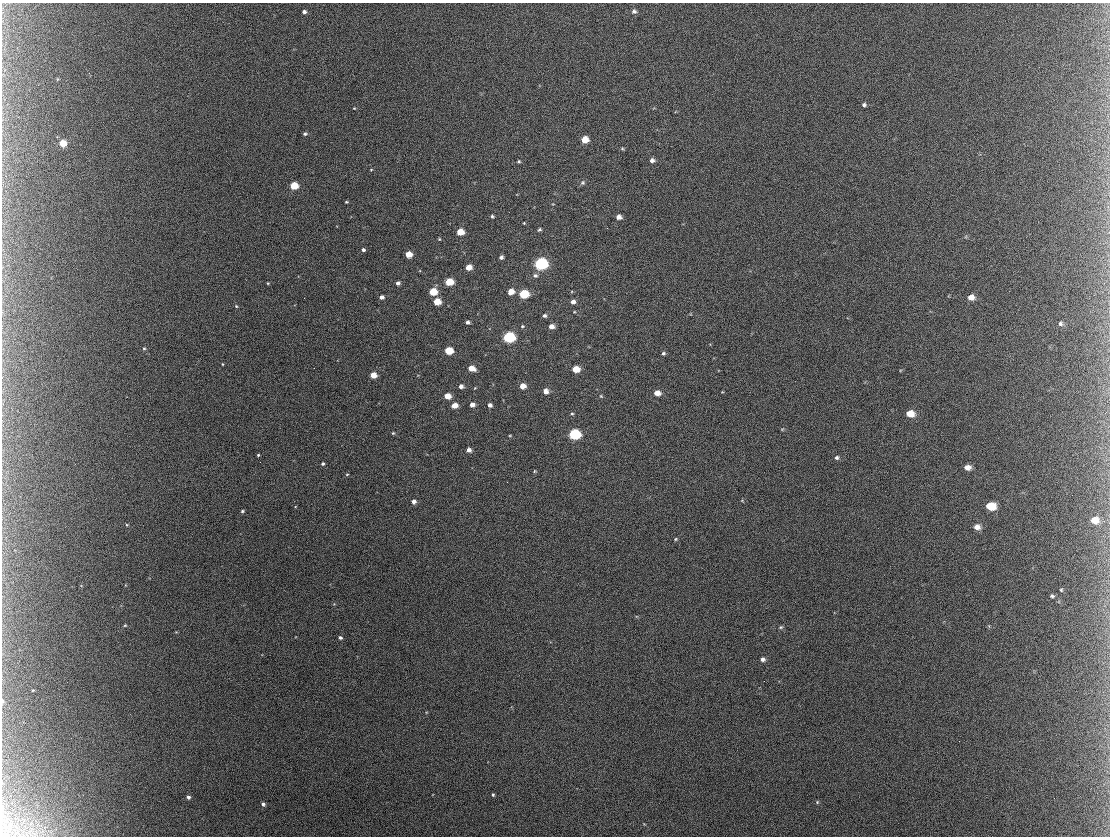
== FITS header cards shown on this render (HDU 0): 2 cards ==
NAXIS1  =                 1108 / length of data axis 1
NAXIS2  =                  834 / length of data axis 2

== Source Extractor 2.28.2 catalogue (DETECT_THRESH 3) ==
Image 1108 x 834 px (HDU 0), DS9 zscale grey, 1 PNG px = 1 image px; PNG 1112 x 838 px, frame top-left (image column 1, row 834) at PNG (2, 3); no overlay
Background 3260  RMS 41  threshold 122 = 3 sigma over >= 5 px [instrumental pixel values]
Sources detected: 92; all 92 listed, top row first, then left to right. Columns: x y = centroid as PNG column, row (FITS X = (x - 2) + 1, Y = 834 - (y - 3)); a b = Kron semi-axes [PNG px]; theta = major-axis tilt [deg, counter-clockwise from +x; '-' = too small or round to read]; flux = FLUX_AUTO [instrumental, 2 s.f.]
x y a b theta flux
634 11 6 5 - 6600
304 12 4 4 - 6600
864 105 5 4 - 5200
354 108 3 2 - 1900
305 134 5 4 - 4900
585 140 6 5 - 41000
63 143 5 5 - 59000
622 149 6 4 -1 3200
652 160 5 5 - 9900
519 161 4 4 - 3500
371 170 4 3 - 1900
582 183 7 6 - 6000
294 186 5 5 - 81000
346 202 3 3 - 2600
492 216 4 3 - 3900
619 217 5 5 - 15000
539 230 4 3 - 4300
460 232 5 5 - 56000
439 239 4 4 - 2600
363 250 4 4 - 5500
408 254 5 5 - 39000
501 257 4 4 - 7400
541 264 6 6 - 530000
468 267 5 4 - 30000
535 275 6 6 - 6900
449 282 5 5 - 86000
268 283 3 3 - 2400
398 283 4 4 - 8200
511 291 5 5 - 30000
433 292 5 5 - 78000
524 294 6 5 - 140000
381 297 5 4 - 11000
971 297 7 6 - 18000
304 298 2 2 - 1400
437 302 5 5 - 59000
573 302 5 5 - 11000
236 306 4 3 - 2700
574 312 4 3 - 2100
544 315 5 5 - 5700
467 322 4 4 - 7700
1060 323 6 6 - 6300
522 326 5 4 - 3500
551 326 5 4 - 17000
509 337 6 5 - 390000
144 348 4 4 - 3300
448 351 5 5 - 91000
663 353 5 4 - 4500
222 364 3 2 - 2100
471 368 6 4 -18 34000
576 369 5 5 - 47000
373 375 5 4 - 37000
461 386 4 4 - 11000
523 386 5 4 - 27000
546 391 6 5 - 15000
657 393 6 5 - 24000
447 396 5 4 - 38000
601 396 5 4 - 3100
454 405 5 4 - 29000
472 405 4 4 - 15000
490 405 5 4 - 9100
572 414 4 4 - 3300
910 414 7 6 - 36000
393 433 4 4 - 3000
574 434 6 5 - 320000
510 436 4 3 - 2200
469 450 5 4 - 13000
258 455 3 3 - 2900
837 457 5 5 - 5400
323 464 3 3 - 4900
967 467 6 5 - 15000
534 471 5 3 - 2600
347 474 4 3 - 2200
414 501 4 4 - 13000
990 506 7 6 - 79000
242 511 3 3 - 4000
1094 520 8 7 - 37000
127 525 4 3 - 2600
977 527 6 6 - 17000
675 539 4 4 - 3100
1061 590 4 4 - 2700
1052 596 5 4 - 4300
125 625 3 3 - 2600
781 627 6 4 22 3700
340 637 4 4 - 5700
763 659 5 5 - 8100
33 690 3 3 - 2100
3 701 7 4 -80 5100
959 741 2 2 - 1400
493 795 4 3 - 3600
188 797 5 4 - 6700
817 802 5 4 - 2900
263 804 4 4 - 7600
At the frame edge (FLAGS 8, measured only in part): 1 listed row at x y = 3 701